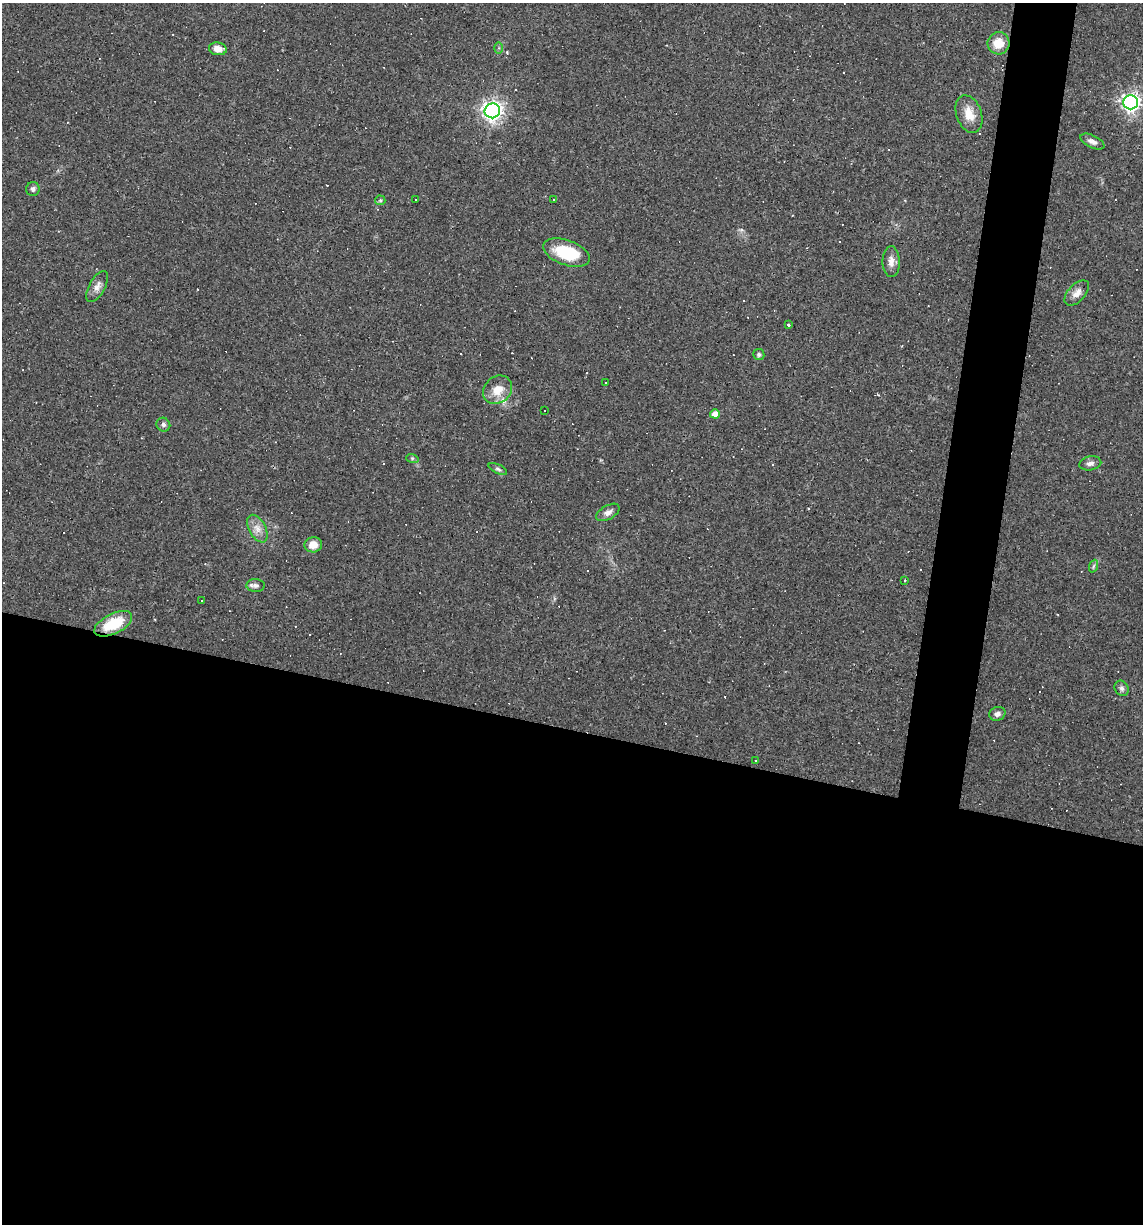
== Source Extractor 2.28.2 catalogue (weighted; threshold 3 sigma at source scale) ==
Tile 14 of 4 x 4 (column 2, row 4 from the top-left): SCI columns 1254-2394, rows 1-1222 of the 4907 x 4887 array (HDU 1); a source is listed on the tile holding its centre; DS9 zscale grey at full resolution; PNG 1145 x 1226 px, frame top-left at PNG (2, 3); each listed source drawn as its Kron ellipse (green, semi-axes under 4 px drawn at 4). Shown black and unused: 44% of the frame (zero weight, under 2 of 3 exposures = <1% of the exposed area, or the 3 px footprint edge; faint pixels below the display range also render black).
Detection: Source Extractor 2.28.2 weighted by HDU 2 'WHT'; one run over the whole footprint, this tile lists its part. Background 0.0627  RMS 0.0068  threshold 0.0305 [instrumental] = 3 sigma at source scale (4.5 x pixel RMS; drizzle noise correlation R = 1.50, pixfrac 1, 0.05/0.05 arcsec/px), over >= 5 px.
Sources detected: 73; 36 cosmic-ray / hot-pixel residue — neither listed nor drawn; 1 inside a brighter listed object's ellipse — not listed separately; the other 36 listed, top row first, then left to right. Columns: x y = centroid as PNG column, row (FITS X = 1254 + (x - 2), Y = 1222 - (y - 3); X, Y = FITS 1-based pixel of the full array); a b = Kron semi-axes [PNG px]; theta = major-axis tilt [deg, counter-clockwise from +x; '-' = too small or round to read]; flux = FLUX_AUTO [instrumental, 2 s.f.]
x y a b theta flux
998 43 11 11 - 11
498 48 6 4 89 1
218 49 9 6 -9 5.9
1131 102 7 7 - 320
492 111 8 7 - 400
969 114 19 12 -70 10
1092 141 13 6 -26 3.2
33 189 7 6 - 2
380 200 5 5 - 0.99
416 200 3 2 - 0.91
554 200 3 3 - 2.4
567 253 24 12 -19 28
891 261 15 8 -89 4.8
97 287 17 8 62 4.4
1077 293 15 8 46 5.1
788 325 3 3 - 1.1
759 354 5 5 - 1.4
605 383 3 3 - 1.6
497 390 15 13 42 10
545 411 3 3 - 1.4
715 414 5 4 - 5.4
163 425 7 6 - 1.9
412 458 6 4 -18 0.92
1090 463 11 7 12 2.9
498 469 10 4 -26 1.6
608 512 13 7 30 3.5
257 529 15 8 -62 5.5
313 545 9 7 6 6.9
1094 566 7 4 70 1.1
905 581 3 2 - 0.83
255 585 9 6 -2 2.3
201 601 3 2 - 0.88
113 624 20 10 26 23
1122 688 8 6 -60 2.1
997 714 8 7 - 2.5
756 761 2 2 - 0.58
Overlapping masked pixels (flux is a lower limit): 1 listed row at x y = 113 624